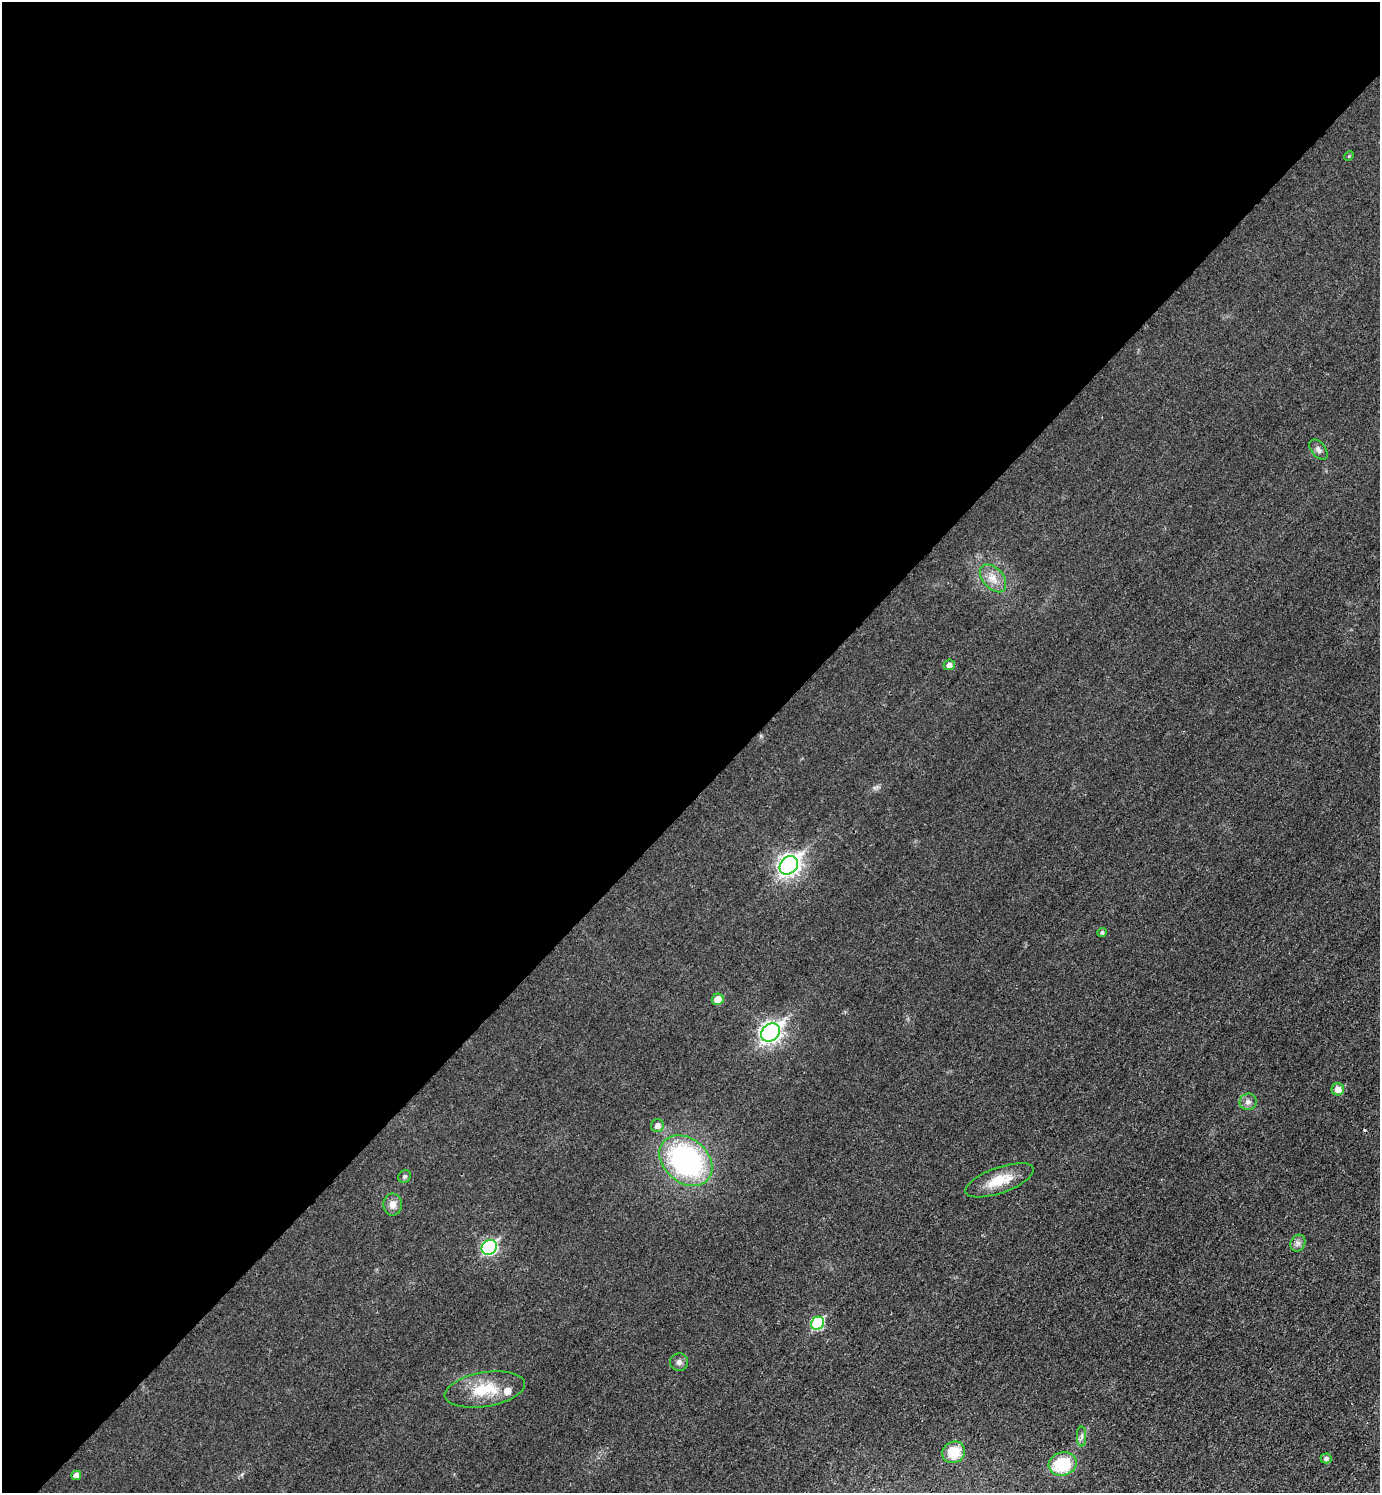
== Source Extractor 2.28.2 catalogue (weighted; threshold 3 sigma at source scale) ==
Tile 2 of 4 x 4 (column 2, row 1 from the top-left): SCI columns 1554-2931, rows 4496-5986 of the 6010 x 6009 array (HDU 1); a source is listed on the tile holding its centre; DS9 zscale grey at full resolution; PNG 1382 x 1495 px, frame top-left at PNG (2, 2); each listed source drawn as its Kron ellipse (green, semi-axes under 4 px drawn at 4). Shown black and unused: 54% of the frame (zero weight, under 3 of 4 exposures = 2% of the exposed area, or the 3 px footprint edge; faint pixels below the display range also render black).
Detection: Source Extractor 2.28.2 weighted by HDU 2 'WHT'; one run over the whole footprint, this tile lists its part. Background 0.0177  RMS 0.0055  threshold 0.0248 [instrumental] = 3 sigma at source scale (4.5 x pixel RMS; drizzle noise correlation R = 1.50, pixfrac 1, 0.05/0.05 arcsec/px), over >= 5 px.
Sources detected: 27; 1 cosmic-ray / hot-pixel residue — neither listed nor drawn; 1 inside a brighter listed object's ellipse — not listed separately; the other 25 listed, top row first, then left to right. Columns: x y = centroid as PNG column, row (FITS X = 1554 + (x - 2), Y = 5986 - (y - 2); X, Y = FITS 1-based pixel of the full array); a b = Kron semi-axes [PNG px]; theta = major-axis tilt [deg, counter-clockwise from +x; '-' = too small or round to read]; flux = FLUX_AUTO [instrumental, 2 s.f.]
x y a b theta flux
1349 156 5 4 - 0.58
1318 450 12 7 -51 2
993 578 16 10 -49 6.1
949 665 6 5 - 2.3
789 865 10 8 45 270
1102 932 4 4 - 1.1
718 999 6 5 - 6.5
770 1033 10 8 42 240
1338 1089 6 6 - 4.9
1248 1102 8 8 - 2.7
657 1126 6 6 - 2.9
686 1161 29 22 -41 100
405 1176 7 6 - 1
999 1180 36 12 20 14
393 1204 11 9 -89 4
1298 1243 9 7 64 2.1
489 1247 8 7 - 89
817 1323 7 6 - 39
679 1362 9 9 - 2.2
485 1389 40 17 9 20
1082 1436 10 4 -90 1.6
954 1452 12 10 31 14
1326 1458 5 5 - 1.5
1063 1464 14 11 17 23
76 1475 5 4 - 3.3